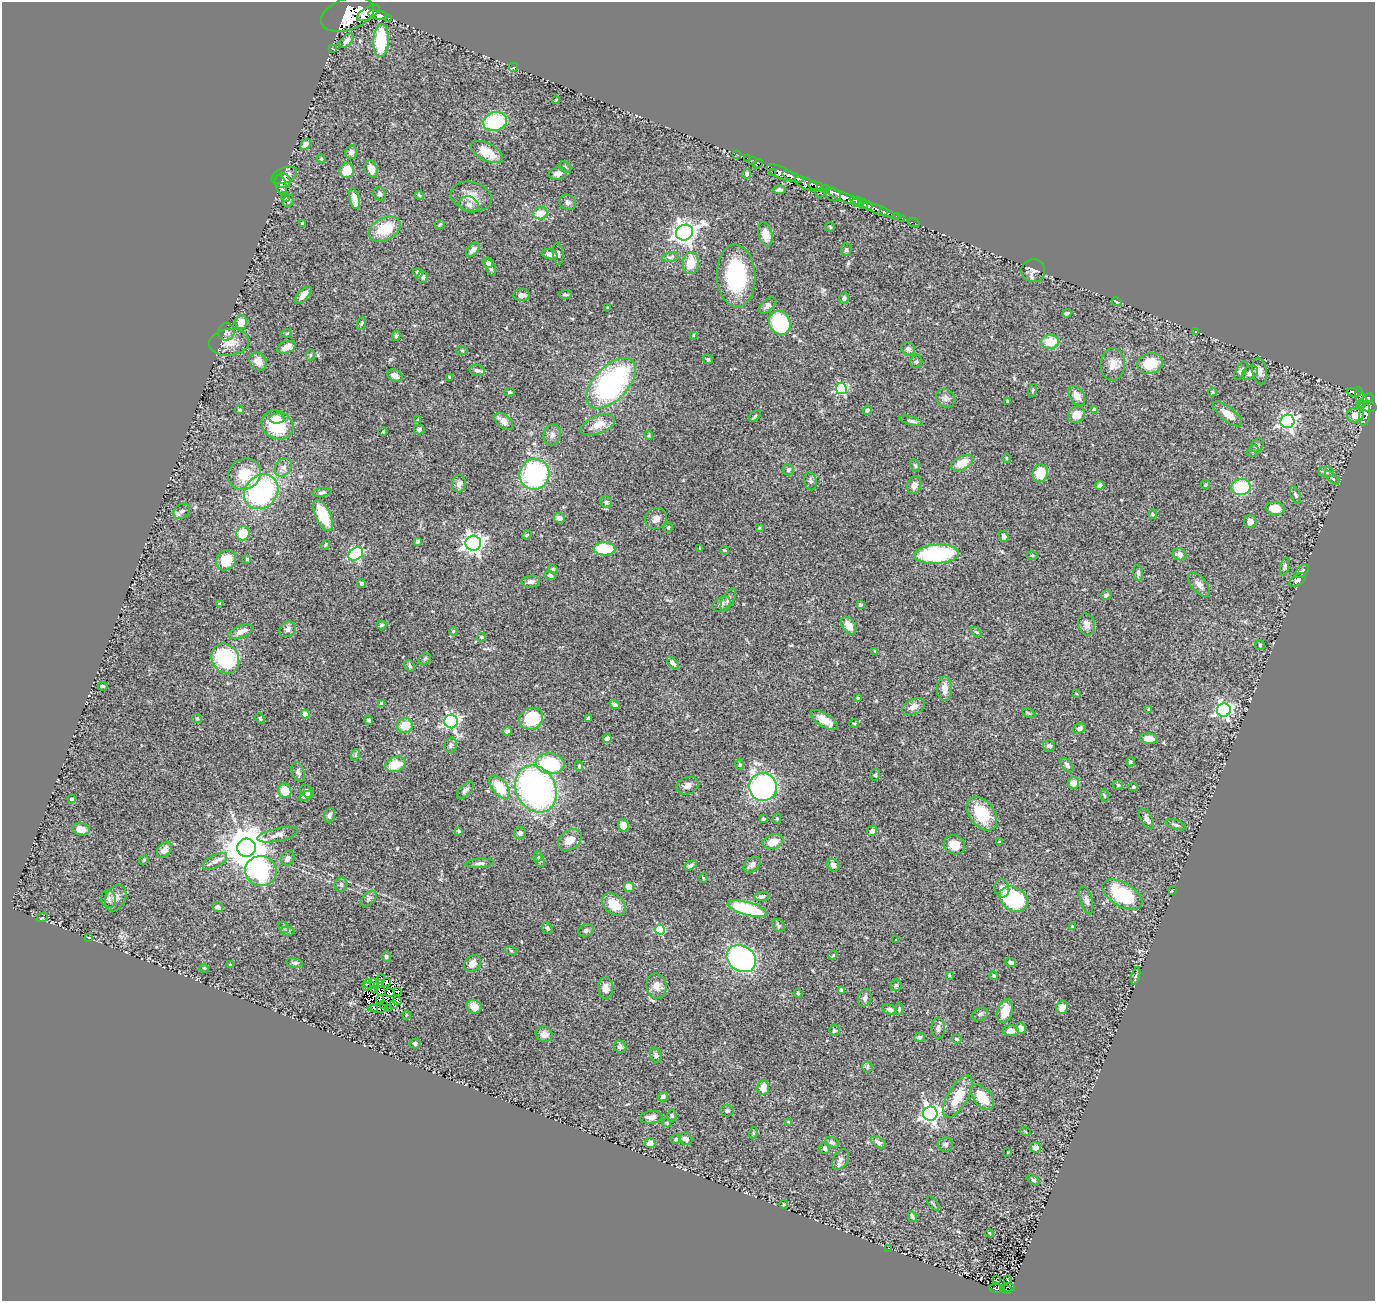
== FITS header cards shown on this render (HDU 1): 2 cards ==
NAXIS1  =                 1373
NAXIS2  =                 1299

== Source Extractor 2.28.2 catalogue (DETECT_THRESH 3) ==
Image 1373 x 1299 px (HDU 1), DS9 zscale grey, 1 PNG px = 1 image px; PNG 1377 x 1303 px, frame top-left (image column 1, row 1299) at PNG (2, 2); each listed source drawn as its Kron ellipse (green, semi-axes under 4 px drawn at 4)
Background 1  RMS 0.041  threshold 0.124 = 3 sigma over >= 5 px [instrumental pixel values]
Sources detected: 402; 5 with non-positive FLUX_AUTO (blend fragments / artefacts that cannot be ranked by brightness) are neither listed nor drawn; the other 397 listed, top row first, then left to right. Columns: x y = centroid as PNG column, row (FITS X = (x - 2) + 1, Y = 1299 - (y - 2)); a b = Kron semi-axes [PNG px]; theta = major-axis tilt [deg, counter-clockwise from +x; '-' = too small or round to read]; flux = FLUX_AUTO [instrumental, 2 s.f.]
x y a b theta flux
368 13 12 6 29 3000
348 14 27 16 19 9500
378 15 10 4 -12 2200
388 18 4 3 - 120
347 41 9 5 46 12
381 41 16 8 86 130
332 48 3 2 - 6.1
513 67 5 3 - 12
556 100 4 2 - 2.4
495 122 12 9 16 180
305 145 6 4 49 11
351 152 7 6 - 9.4
487 152 18 8 -27 52
736 154 2 2 - 15
748 158 3 2 - 24
321 159 4 3 - 3
753 160 2 2 - 13
758 164 6 2 45 44
565 167 7 5 -44 4.9
371 169 9 6 -64 21
347 171 7 7 - 55
558 173 9 6 12 14
772 173 2 2 - 32
781 173 16 5 -25 2000
747 174 5 4 - 6.5
284 175 13 7 22 13
793 177 11 4 -21 1800
282 181 8 7 - 9
806 184 12 5 -22 760
281 185 10 5 -76 9.4
816 186 7 4 -13 670
825 189 5 3 - 440
779 190 6 4 1 7.9
820 193 4 3 - 150
380 194 7 6 - 7
832 194 9 6 -30 1600
419 195 5 3 - 2.6
471 196 21 14 -13 39
285 197 4 3 - 2.8
845 197 19 4 -21 3400
355 199 11 5 -76 20
288 201 6 5 - 4.9
568 202 8 7 - 8.5
857 202 5 5 - 860
469 204 10 8 -25 14
863 204 5 3 - 840
868 205 5 4 - 660
875 208 28 4 -21 510
883 211 4 3 - 610
540 213 7 6 - 42
897 216 3 2 - 26
902 218 3 3 - 29
302 223 3 3 - 2.4
914 223 6 2 -19 19
440 224 5 3 - 2.4
830 227 5 3 - 2.4
385 229 17 11 26 76
684 233 9 7 26 2100
765 234 12 6 -75 26
473 250 8 5 47 9.7
846 250 6 5 - 4.2
550 254 8 5 -13 15
558 254 11 5 -85 7.7
670 257 9 4 15 5.5
488 262 5 4 - 7.8
691 263 11 8 83 54
490 267 8 5 -69 9.6
1033 271 12 11 - 14
418 273 5 4 - 7.9
736 276 31 19 -87 220
423 277 6 5 - 5.2
565 294 6 3 3 4.3
303 295 10 5 47 17
522 295 8 6 1 14
844 298 6 5 - 6.8
1117 302 5 3 - 3.5
767 306 10 5 40 11
607 308 4 2 - 2.4
1067 313 4 3 - 6.8
241 322 7 5 74 41
362 323 7 3 71 3
780 323 12 10 -62 230
226 332 8 8 - 9.4
1196 332 3 2 - 1.7
287 333 5 3 - 2.9
693 335 3 2 - 2.1
396 336 5 4 - 4.7
229 342 20 13 7 33
1050 342 9 7 6 56
287 347 9 6 19 22
908 349 7 6 - 8.9
462 351 6 4 -2 2.9
310 355 6 4 88 3.2
708 359 5 5 - 4.2
258 361 10 8 -49 26
916 362 6 6 - 5.2
1150 363 13 10 15 80
1113 364 16 12 87 29
477 370 8 5 -11 8.1
1241 371 10 5 61 7
1259 371 13 7 -80 18
1250 373 8 6 36 11
395 376 8 6 -31 16
450 377 3 2 - 3.1
611 383 31 17 46 580
841 388 5 5 - 290
1032 391 7 3 71 3.2
510 392 5 4 - 4.1
1212 392 4 4 - 2.7
1354 392 7 3 -19 190
1077 396 11 7 -57 25
1359 396 8 4 -83 320
946 398 10 8 -33 11
1368 399 6 5 - 680
1008 401 4 3 - 6.7
1362 403 7 3 55 410
1368 406 9 5 -11 380
240 410 4 3 - 4.1
867 410 5 4 - 6
1094 410 4 4 - 22
1228 414 18 7 -39 32
1076 415 9 8 - 38
1355 415 8 7 - 21
1365 415 11 5 84 220
755 416 7 4 45 3.7
277 418 7 5 5 17
418 420 4 3 - 2.4
504 421 11 6 -41 23
911 421 12 4 -15 7.2
1287 421 7 6 - 840
277 425 16 14 -30 130
598 425 18 8 21 41
419 429 5 5 - 5.8
383 431 5 3 - 2.3
552 435 10 8 79 13
649 435 4 4 - 2.9
1257 445 7 6 - 5.9
1253 451 6 5 - 5.3
1006 458 5 3 - 2.5
962 463 12 6 27 47
915 466 7 4 -63 4.2
283 467 10 7 54 16
788 470 5 5 - 6.8
1326 472 8 5 -9 7.5
1040 473 9 7 75 70
244 474 17 15 33 73
535 474 15 14 - 380
1332 478 9 3 -44 5.1
810 481 9 6 -80 7.2
459 484 8 7 - 11
914 485 9 7 71 16
1100 485 4 4 - 8.5
1205 485 5 4 - 4.6
1241 487 9 8 - 150
261 492 18 16 47 410
322 492 9 4 8 5.6
1295 495 9 5 -68 5.9
606 502 6 5 - 6
1275 508 9 6 -5 46
182 511 9 7 32 10
1152 514 5 3 - 2.7
323 515 17 7 -65 120
559 518 5 5 - 11
656 519 11 10 - 15
1250 521 6 6 - 15
668 527 5 4 - 3.7
759 528 4 2 - 2.1
243 533 7 7 - 53
527 535 5 4 - 2.9
1004 536 5 4 - 8
418 541 4 4 - 4.6
473 543 8 7 - 1600
325 545 5 3 - 3.3
604 549 11 6 -3 150
700 549 4 4 - 2.7
725 550 4 3 - 2.7
356 554 8 6 34 400
937 554 22 9 3 280
1180 554 7 6 - 15
1032 555 5 3 - 3.1
247 559 4 4 - 3.2
226 560 11 9 47 60
1285 567 9 4 76 5.6
553 569 5 4 - 3
1302 571 8 5 45 7.5
1138 573 8 5 -84 7.4
550 576 6 4 -20 4.5
1297 580 9 5 34 7.1
531 582 9 6 7 10
361 583 4 4 - 4.5
1199 584 14 7 -50 18
1106 595 5 4 - 7.3
728 600 12 5 61 10
219 604 4 3 - 4.7
721 604 10 6 37 11
860 605 4 4 - 12
1087 624 11 8 -74 17
381 625 5 4 - 4.3
849 625 10 6 -55 33
287 629 9 7 33 11
453 631 4 4 - 2.6
241 632 13 6 21 21
976 632 6 3 -43 3.3
482 637 4 4 - 2.8
1260 645 5 4 - 3.5
875 651 4 3 - 2.7
225 658 15 13 -60 230
425 659 6 5 - 4.7
673 663 7 4 -49 8
410 666 6 4 -57 4.5
103 686 5 3 - 3.4
944 689 12 7 -90 22
1076 694 3 3 - 2.9
858 698 3 2 - 2.5
382 704 4 4 - 11
615 705 5 4 - 9.5
913 707 12 7 24 19
1149 709 4 3 - 4.2
1224 710 7 6 - 710
1029 713 7 4 -26 3.5
305 714 4 4 - 41
197 718 5 4 - 3.5
260 718 5 3 - 4
588 718 4 3 - 3.8
531 719 12 10 24 110
369 720 4 4 - 5.3
824 720 16 6 -33 34
451 721 7 6 - 650
854 723 5 3 - 2.9
405 725 7 7 - 43
1080 728 6 5 - 7.4
507 731 5 4 - 6.7
607 739 4 4 - 13
1149 739 9 5 -7 25
451 745 8 6 78 7.5
1049 746 6 6 - 9.6
355 755 6 3 71 3.4
1130 762 5 4 - 4.7
395 764 10 7 21 45
550 764 14 10 -5 170
740 765 5 4 - 4
1067 765 8 5 -55 8.4
579 766 5 4 - 3.3
298 772 10 6 -72 8.3
875 775 6 4 75 4.3
1073 783 6 5 - 23
1118 785 5 5 - 3.5
687 786 11 8 21 14
500 787 13 7 -52 82
763 787 14 14 - 560
1133 787 5 4 - 3.6
536 789 24 19 -62 830
465 790 10 5 43 8.8
285 791 7 6 - 45
307 791 7 5 -44 8.3
305 796 7 4 28 8
1104 796 6 3 -71 2.5
72 799 4 3 - 4.2
982 814 19 12 -52 94
330 815 7 5 72 8.7
763 819 4 3 - 4.1
777 819 5 4 - 3.3
1146 819 11 5 -62 12
1176 825 11 4 -17 6.5
624 826 6 5 - 38
81 829 9 6 -11 28
459 831 4 3 - 3.6
872 831 5 5 - 10
520 833 6 6 - 7
278 835 20 6 12 15
570 840 13 9 36 33
773 842 10 7 17 36
999 842 4 4 - 3.5
954 845 11 9 -24 35
247 848 9 9 - 10000
164 850 9 6 51 18
538 856 5 4 - 4.9
288 858 8 6 62 10
144 860 5 4 - 3.5
215 861 13 6 29 15
540 861 6 5 - 4.7
480 863 14 4 5 9.2
752 865 9 6 40 11
833 865 6 5 - 16
690 866 7 4 28 7
261 871 16 15 - 260
703 878 5 3 - 2.7
341 885 7 6 - 7.2
629 887 5 5 - 28
1002 888 9 7 -79 19
1172 891 4 3 - 2.5
1122 895 22 11 -31 160
762 896 7 4 8 8.3
116 898 14 10 64 20
109 899 9 7 -75 10
369 899 9 5 46 7.5
1013 899 15 11 -33 290
1086 900 14 6 -74 12
614 904 13 9 -38 52
218 907 5 5 - 11
748 909 21 6 -16 200
42 918 6 3 19 2.9
779 926 7 5 -44 5.5
1072 926 4 3 - 2.6
284 927 6 5 - 5.3
547 928 6 5 - 4.8
586 930 7 6 - 7.1
660 930 5 5 - 200
287 931 7 4 -5 5.7
89 938 4 2 - 1.7
896 940 3 2 - 2.4
511 951 6 3 -20 3.1
833 955 5 4 - 2.8
386 957 5 4 - 5.2
741 959 15 12 -35 550
1011 962 5 3 - 6.3
295 963 8 4 -12 5.7
472 963 9 7 47 17
231 965 3 3 - 2.9
204 968 5 3 - 2.7
949 975 4 4 - 2.4
994 976 4 4 - 4.3
1136 976 9 3 76 4.9
380 979 5 3 - 4.5
386 982 4 2 - 2.3
374 983 6 2 -56 3.1
369 984 6 2 -18 1.4
381 984 3 2 - 2.6
896 985 6 5 - 7
656 986 13 10 -83 22
366 987 3 2 - 1.2
606 988 11 7 -87 17
374 989 4 2 - 5.1
841 990 3 3 - 3.3
381 991 6 2 -37 0.26
398 992 3 2 - 1.9
390 993 5 3 - 2
798 993 4 4 - 3.6
865 998 9 6 73 10
380 999 4 2 - 3.8
397 1001 4 3 - 10
383 1005 3 2 - 1.1
393 1005 3 2 - 4.8
474 1007 8 6 -24 24
1062 1007 7 6 - 22
374 1008 4 2 - 4.8
378 1008 10 2 -2 2.1
388 1008 2 2 - 350
899 1009 6 4 89 4.1
890 1010 7 5 -14 9.7
1005 1011 12 7 72 42
980 1014 9 6 26 7.8
406 1015 4 3 - 2.2
938 1028 11 6 90 10
1021 1028 6 5 - 14
834 1031 5 5 - 5.7
1011 1031 8 5 -1 16
544 1034 8 7 - 18
920 1037 5 4 - 6.2
957 1039 5 4 - 4.1
415 1044 5 5 - 6.7
620 1047 6 6 - 8.8
656 1055 8 5 -77 6.6
867 1067 5 5 - 3.9
763 1088 7 6 - 27
663 1096 5 4 - 8.2
958 1097 24 10 60 72
982 1097 15 8 -51 67
727 1111 7 5 1 5.3
930 1114 7 7 - 1100
672 1115 6 4 -87 4.5
651 1117 11 6 5 14
789 1122 4 4 - 2.2
667 1123 4 3 - 2.6
1025 1131 5 3 - 2.6
753 1133 6 3 72 2.7
676 1139 5 4 - 4.2
686 1139 7 5 -30 11
832 1142 7 5 -21 6.9
878 1142 8 4 -31 10
650 1143 5 5 - 17
945 1144 7 7 - 8.5
1036 1147 5 5 - 11
825 1148 6 5 - 6.2
1008 1152 3 2 - 1.8
841 1160 11 7 58 11
1033 1180 7 4 -37 4.1
933 1203 8 2 -50 3.3
784 1204 4 3 - 2.3
912 1217 6 2 -60 4.8
990 1233 5 4 - 2.9
888 1248 2 2 - 8.6
996 1279 3 2 - 4.8
1007 1280 3 2 - 6.7
996 1288 7 4 -5 28
1009 1288 5 4 - 3.5
1006 1289 6 3 -22 7.5
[5 non-positive-flux detections neither listed nor drawn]